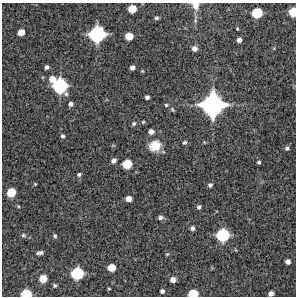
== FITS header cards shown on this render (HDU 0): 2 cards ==
NAXIS1  =                  294 /Length X axis
NAXIS2  =                  294 /Length Y axis

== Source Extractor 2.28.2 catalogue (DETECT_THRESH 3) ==
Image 294 x 294 px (HDU 0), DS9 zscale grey, 1 PNG px = 1 image px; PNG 298 x 298 px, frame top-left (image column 1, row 294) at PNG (2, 3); no overlay
Background 12300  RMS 290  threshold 875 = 3 sigma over >= 5 px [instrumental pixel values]
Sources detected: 54; all 54 listed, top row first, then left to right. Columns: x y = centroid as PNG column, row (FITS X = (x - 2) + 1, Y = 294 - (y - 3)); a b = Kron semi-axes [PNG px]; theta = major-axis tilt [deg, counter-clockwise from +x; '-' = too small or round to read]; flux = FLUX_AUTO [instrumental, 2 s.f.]
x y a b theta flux
195 5 10 8 -67 1.5e+05
132 9 6 6 - 3.1e+05
293 12 7 6 - 3.6e+05
257 13 8 7 - 5.7e+05
157 18 4 4 - 4.2e+04
237 29 4 3 - 1.9e+04
21 32 6 5 - 1.8e+05
97 34 12 11 - 1.5e+06
129 36 6 6 - 2.5e+05
239 40 5 4 - 8.2e+04
195 48 6 6 - 8.6e+04
47 67 4 4 - 5.6e+04
132 67 5 4 - 7.6e+04
52 79 7 7 - 1.8e+05
60 86 12 11 - 1.3e+06
147 97 4 4 - 5.4e+04
71 104 5 5 - 6.3e+04
166 105 5 4 - 2.8e+04
213 105 18 17 - 3.0e+06
172 110 6 4 -39 2.7e+04
143 122 4 4 - 2.2e+04
134 123 7 5 45 3.7e+04
151 131 5 4 - 1.0e+05
62 136 5 4 - 4.4e+04
184 142 5 4 - 3.6e+04
155 146 14 12 25 3.2e+05
287 148 5 5 - 4.4e+04
114 160 5 4 - 6.9e+04
259 162 3 3 - 3.5e+04
127 164 7 7 - 4.5e+05
79 174 5 4 - 3.8e+04
35 184 3 3 - 1.7e+04
210 185 5 4 - 4.7e+04
11 192 7 6 - 3.7e+05
128 199 5 5 - 1.3e+05
199 207 4 4 - 4.0e+04
160 217 6 5 - 5.5e+04
192 228 5 4 - 5.9e+04
23 235 7 5 -12 3.7e+04
223 235 10 9 - 9.4e+05
55 236 5 4 - 3.5e+04
40 253 7 4 7 5.8e+04
167 254 5 4 - 2.5e+04
288 261 4 4 - 8.4e+04
111 268 6 6 - 2.7e+05
77 273 10 9 - 8.5e+05
43 279 7 6 - 2.8e+05
173 280 6 5 - 1.3e+05
55 285 5 4 - 3.7e+04
109 289 3 3 - 2.1e+04
162 291 5 4 - 5.1e+04
271 293 5 4 - 8.8e+04
26 294 8 6 1 5.4e+05
193 294 8 6 5 4.4e+05
At the frame edge (FLAGS 8, measured only in part): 5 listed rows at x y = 195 5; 293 12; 271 293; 26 294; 193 294